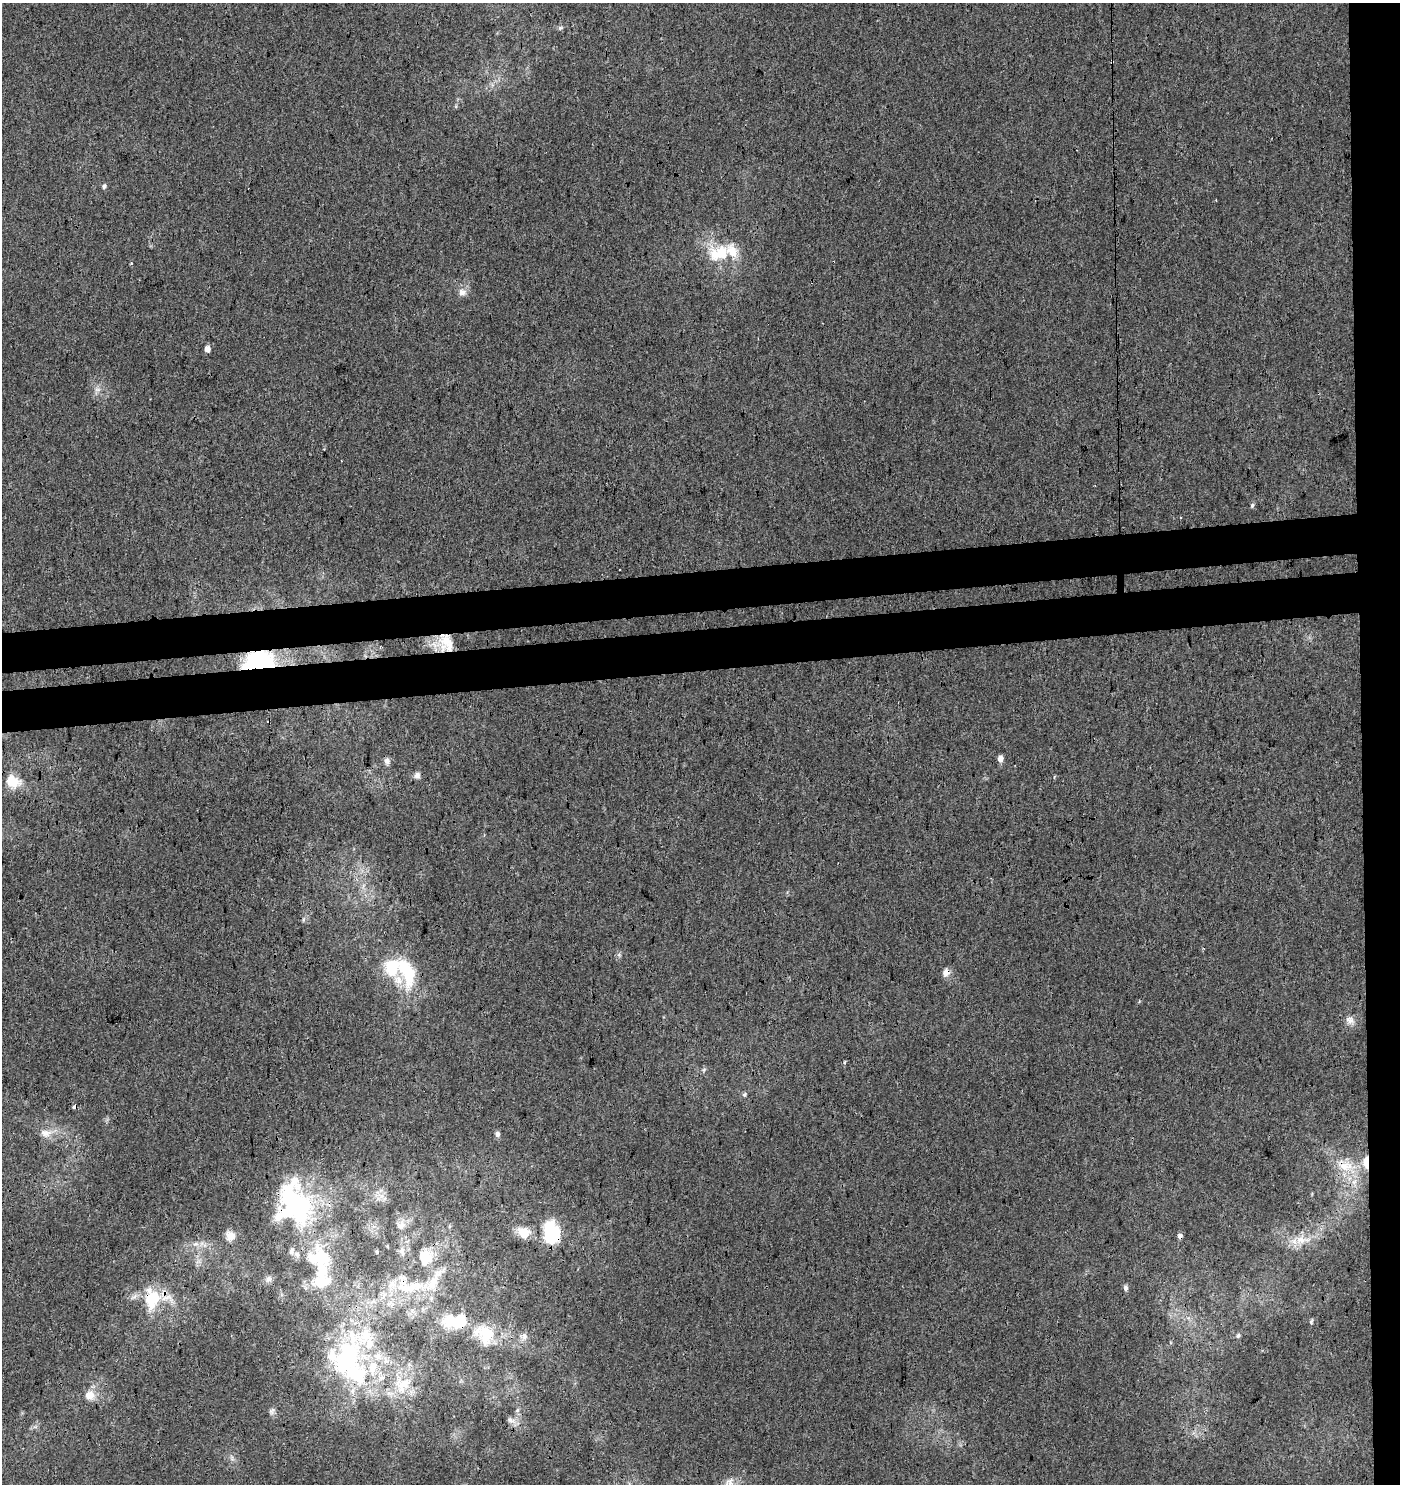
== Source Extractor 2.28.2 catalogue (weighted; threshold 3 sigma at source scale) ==
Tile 6 of 3 x 3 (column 3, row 2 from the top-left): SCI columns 2800-4197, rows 1534-3015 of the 4244 x 4552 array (HDU 1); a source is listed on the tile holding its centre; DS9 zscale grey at full resolution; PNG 1402 x 1486 px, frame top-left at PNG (2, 3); no overlay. Shown black and unused: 8% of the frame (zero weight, under 3 of 4 exposures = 5% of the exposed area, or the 3 px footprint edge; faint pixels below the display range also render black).
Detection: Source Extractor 2.28.2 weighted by HDU 2 'WHT'; one run over the whole footprint, this tile lists its part. Background -0.00215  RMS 0.0037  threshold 0.0169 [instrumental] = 3 sigma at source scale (4.5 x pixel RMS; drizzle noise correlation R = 1.50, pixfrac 1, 0.0396/0.0396 arcsec/px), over >= 5 px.
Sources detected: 75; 3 inside a brighter object's white glare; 3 cosmic-ray / hot-pixel residue — not listed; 14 inside a brighter listed object's ellipse — not listed separately; the other 55 listed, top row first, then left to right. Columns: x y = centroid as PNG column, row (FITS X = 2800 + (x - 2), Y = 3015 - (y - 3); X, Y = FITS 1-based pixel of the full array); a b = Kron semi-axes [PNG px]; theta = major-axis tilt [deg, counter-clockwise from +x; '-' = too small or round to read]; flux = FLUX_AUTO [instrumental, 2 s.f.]
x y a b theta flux
561 28 8 5 19 0.69
104 186 7 5 66 0.81
721 253 16 14 82 9.3
462 292 12 10 -3 2.4
207 349 5 5 - 2.7
97 389 9 4 8 1.1
1252 505 6 4 74 0.68
619 570 3 3 - 0.74
446 643 26 18 -69 7.9
380 648 4 3 - 0.66
259 660 37 20 8 29
1000 758 6 5 - 2.5
387 761 9 8 - 1.5
417 775 9 8 - 1.4
13 781 19 14 -30 6.3
407 972 43 19 -73 19
946 972 12 9 78 2.1
1350 1020 13 11 -42 2.7
845 1062 6 3 70 0.4
744 1094 6 5 - 0.69
75 1107 4 4 - 8.5
46 1133 16 11 -6 4.1
497 1134 6 5 - 1.2
1344 1166 26 14 -14 9.1
1354 1182 8 6 44 1.5
295 1205 48 32 -68 65
402 1225 13 8 33 2.3
524 1232 14 12 -31 6.2
551 1232 27 17 -80 17
230 1236 14 12 -60 3.2
1302 1240 26 10 3 6.7
196 1244 8 6 19 1.5
291 1251 9 6 75 1.3
402 1251 12 7 -82 1.9
377 1252 5 4 - 0.42
323 1257 37 16 -59 14
425 1257 21 18 70 8.4
268 1279 9 8 - 1.3
321 1282 24 15 15 8
417 1286 34 13 14 13
1126 1288 6 5 - 1.1
152 1299 27 19 69 16
449 1321 13 11 65 9.2
1311 1321 6 4 69 0.59
485 1334 30 23 -46 13
524 1336 10 9 - 1.8
1238 1336 7 5 72 0.76
347 1360 68 48 67 64
402 1385 28 22 30 13
89 1395 12 11 - 4.5
517 1410 7 5 61 0.82
272 1411 10 7 53 1.2
511 1420 13 7 -24 2
232 1458 10 4 -61 0.98
729 1482 16 13 58 4.8
Overlapping masked pixels (flux is a lower limit): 10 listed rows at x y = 446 643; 259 660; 946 972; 75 1107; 1344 1166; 295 1205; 551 1232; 323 1257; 152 1299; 347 1360
Isophote crosses this tile's border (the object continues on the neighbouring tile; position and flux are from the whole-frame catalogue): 1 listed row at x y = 729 1482
Unlisted compact peaks at least as high as the median listed source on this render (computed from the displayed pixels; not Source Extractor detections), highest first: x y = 619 955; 131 263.